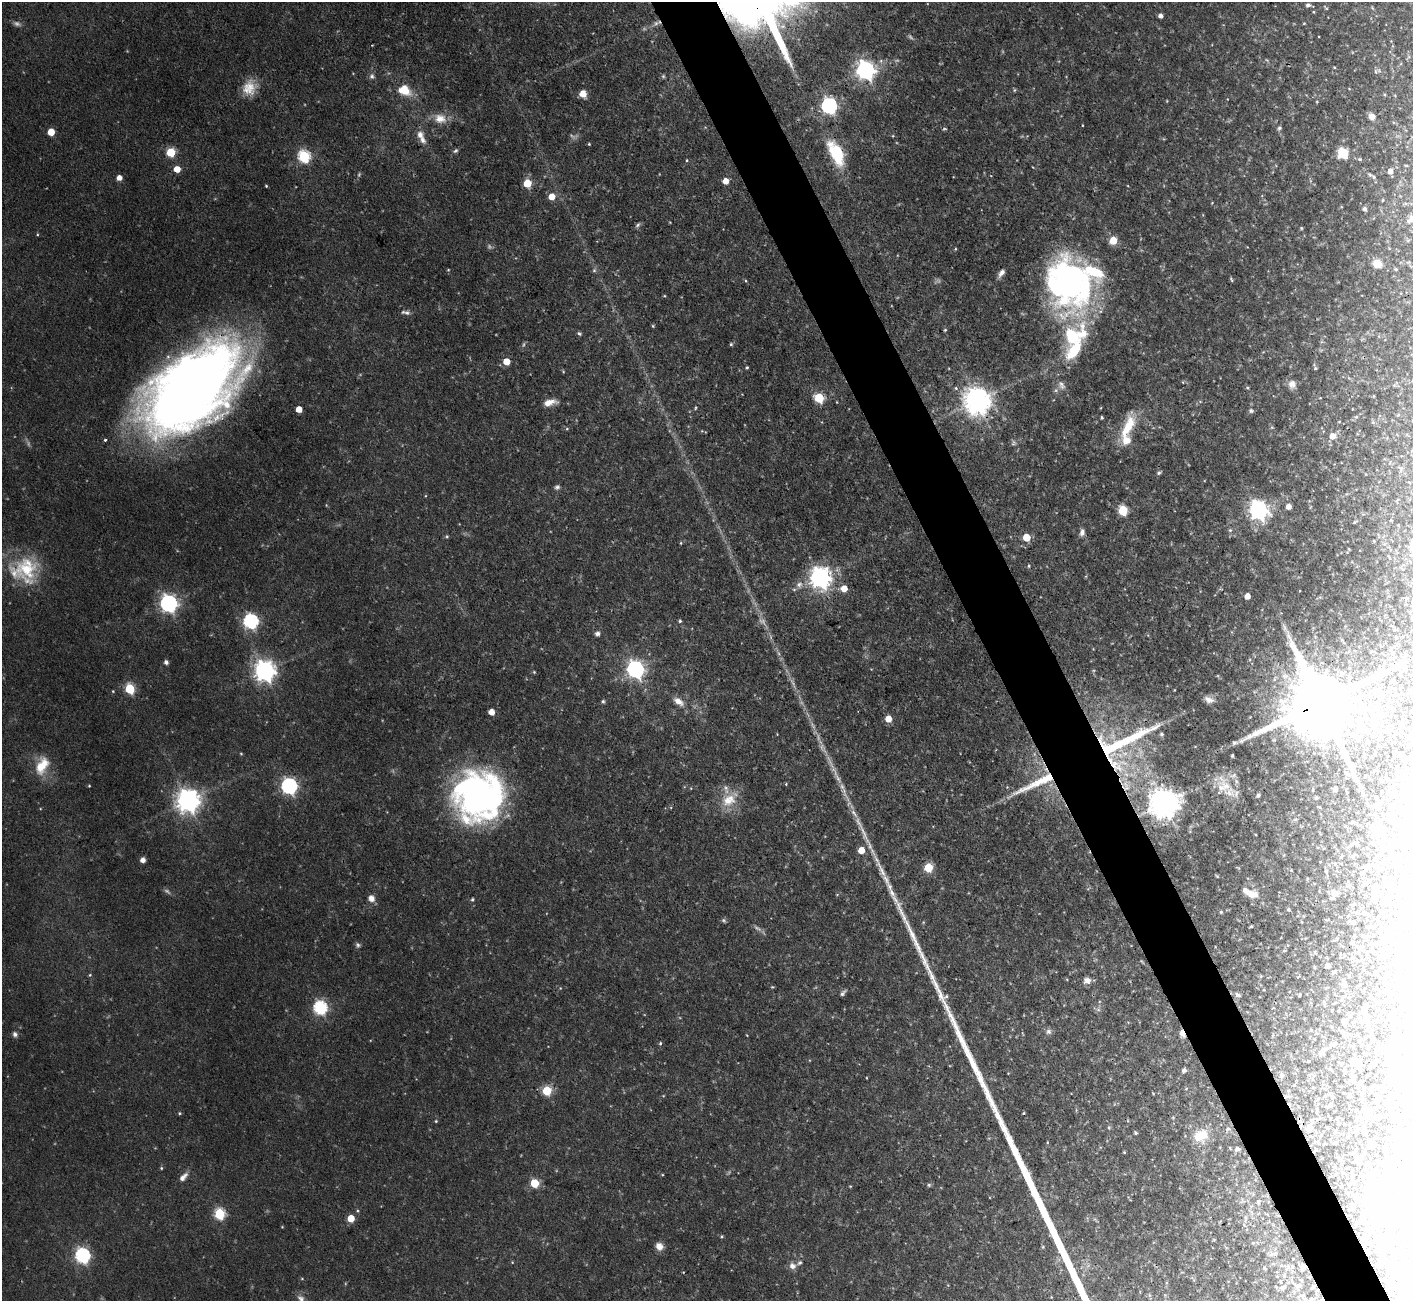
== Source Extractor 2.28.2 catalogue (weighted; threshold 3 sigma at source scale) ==
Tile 6 of 4 x 4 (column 2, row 2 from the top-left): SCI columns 1413-2823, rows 2884-4182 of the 5648 x 5633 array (HDU 1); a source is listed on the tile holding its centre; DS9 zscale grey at full resolution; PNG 1415 x 1303 px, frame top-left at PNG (2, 2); no overlay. Shown black and unused: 5% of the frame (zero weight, under 3 of 4 exposures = <1% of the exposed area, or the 3 px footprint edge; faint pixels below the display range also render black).
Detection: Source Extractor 2.28.2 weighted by HDU 2 'WHT'; one run over the whole footprint, this tile lists its part. Background 0.0568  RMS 0.0043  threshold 0.0194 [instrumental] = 3 sigma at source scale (4.5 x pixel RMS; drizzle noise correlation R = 1.50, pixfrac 1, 0.05/0.05 arcsec/px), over >= 5 px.
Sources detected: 345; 19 too faint to see at this stretch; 50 inside a brighter object's white glare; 1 cosmic-ray / hot-pixel residue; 1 long thin detection or spike segment (spike, bleed or trail) — not listed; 16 inside a brighter listed object's ellipse — not listed separately; the other 258 listed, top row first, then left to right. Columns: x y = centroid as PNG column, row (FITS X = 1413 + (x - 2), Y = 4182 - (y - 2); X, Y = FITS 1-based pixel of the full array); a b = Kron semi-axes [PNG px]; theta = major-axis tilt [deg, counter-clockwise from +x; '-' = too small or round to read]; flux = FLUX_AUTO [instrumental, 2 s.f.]
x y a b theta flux
1308 5 6 4 -7 1.4
1326 8 8 3 -49 0.49
1161 16 4 4 - 2
1304 23 5 3 - 0.36
1334 67 4 3 - 0.4
866 70 7 7 - 230
1375 71 6 4 -89 0.77
372 76 8 6 -74 1.4
249 88 19 17 56 8.7
404 90 18 13 -21 9.3
1014 90 5 5 - 0.54
583 94 7 7 - 4.6
1167 101 4 2 - 0.32
829 106 7 6 - 120
1372 117 7 6 - 3.3
440 118 18 13 -13 6.3
1082 125 3 2 - 0.29
1279 128 7 5 61 0.91
51 132 5 5 - 9.5
420 135 16 9 -69 3.8
893 136 5 4 - 0.42
589 144 3 3 - 0.41
455 151 7 5 40 0.94
171 152 5 5 - 21
836 153 29 13 -64 24
1343 153 9 9 - 13
304 156 6 6 - 55
1360 159 6 5 - 0.75
687 160 4 4 - 0.46
177 169 5 5 - 6.3
1390 171 4 4 - 3.1
1374 177 6 5 - 0.75
119 178 5 5 - 3.4
725 181 5 5 - 5.1
527 183 5 5 - 14
266 186 3 3 - 0.47
552 197 5 5 - 7
1383 200 3 3 - 0.4
1364 209 5 4 - 1.4
1411 219 11 8 41 3
638 225 8 5 47 1
1301 228 4 4 - 0.5
1113 240 5 5 - 11
955 249 4 3 - 0.4
1377 263 8 7 - 7.4
1396 269 4 3 - 0.47
448 270 4 3 - 0.38
594 270 6 5 - 0.86
1001 273 9 5 54 2.4
1231 279 6 3 -64 0.58
1071 285 60 39 -70 150
406 312 13 5 -7 1.6
653 326 4 4 - 0.51
945 330 4 4 - 0.51
579 333 6 5 - 0.83
731 344 5 4 - 0.69
1074 350 28 14 53 17
506 362 5 5 - 8.6
747 367 4 3 - 0.56
1315 368 4 4 - 0.58
563 371 5 3 - 0.4
1292 384 10 9 - 3
1061 385 14 8 -62 2.8
1247 388 5 4 - 0.56
192 389 93 53 43 590
819 398 6 5 - 30
977 401 9 8 - 630
550 402 16 7 12 4.2
696 408 6 3 88 0.51
299 409 5 5 - 5.8
1251 411 7 6 - 0.96
1398 415 4 4 - 0.39
1356 417 5 5 - 0.68
1102 418 3 3 - 0.61
1339 422 4 2 - 0.3
1373 422 5 5 - 0.61
1128 427 34 12 66 15
567 429 5 3 - 0.52
1332 436 6 6 - 4
105 440 4 3 - 0.61
1014 443 9 6 82 1.2
1159 473 7 4 33 0.88
557 487 7 6 - 1.2
1289 506 5 5 - 2.8
1123 510 6 5 - 28
1258 510 8 7 - 240
1355 522 6 3 26 0.53
1230 530 5 5 - 0.77
1082 532 9 6 79 2
447 536 5 4 - 0.59
1026 537 5 5 - 11
1374 541 3 2 - 0.36
681 543 5 3 - 0.41
1029 566 5 4 - 0.6
25 570 38 34 13 30
820 578 8 7 - 320
799 585 11 9 65 3
844 588 5 5 - 6.4
1247 596 5 5 - 3.8
169 603 7 7 - 190
251 621 7 6 - 100
680 621 4 4 - 0.66
597 633 6 6 - 1.6
778 653 7 4 -70 0.98
1393 653 6 5 - 0.87
166 662 5 5 - 1.3
635 669 7 7 - 190
264 671 8 7 - 310
534 672 4 4 - 0.52
130 689 6 5 - 32
1411 691 7 4 -6 0.93
1209 700 11 7 -20 2.5
603 701 5 4 - 0.73
678 701 14 7 -34 4
1320 703 27 17 25 6900
491 712 5 5 - 4.8
1382 714 11 7 -18 2.6
888 719 5 5 - 7.2
1401 727 5 4 - 0.46
1362 728 21 10 -51 8.8
777 734 3 3 - 0.28
1122 744 87 36 30 61
241 754 4 4 - 0.43
1232 756 3 3 - 0.72
42 765 26 15 65 12
1347 773 6 3 -36 0.64
1036 783 64 8 25 18
786 784 4 4 - 0.43
89 786 3 3 - 0.4
289 786 7 6 - 140
1126 786 18 11 -77 7.9
1335 788 4 4 - 0.97
1229 792 58 16 -54 9.9
1258 795 4 4 - 1.2
478 796 44 44 - 190
1316 798 3 3 - 0.76
729 800 24 17 37 11
188 801 8 8 - 420
1164 803 9 9 - 800
1376 805 5 3 - 0.4
1319 807 5 3 - 0.36
854 813 16 5 -54 3
1295 819 6 5 - 0.83
1406 827 8 6 -31 1.3
1376 830 10 8 41 3.1
861 850 5 5 - 7.9
1341 856 5 3 - 0.34
143 860 5 5 - 2.5
1368 866 7 5 29 1.1
1375 866 5 5 - 0.6
928 868 5 5 - 22
1291 870 4 4 - 0.35
1217 876 5 3 - 0.47
1307 879 5 3 - 0.38
1407 880 9 3 49 0.9
1367 882 6 4 28 0.86
1391 886 5 4 - 1.7
1374 892 9 5 75 2.7
1334 893 8 7 - 3.6
1252 894 16 9 -11 5.5
371 898 8 8 - 2.9
472 900 4 4 - 0.72
1289 910 5 5 - 0.76
1221 912 5 5 - 0.59
1357 913 5 4 - 0.64
923 922 5 3 - 0.44
1302 922 4 2 - 0.33
1352 922 5 5 - 0.77
1251 926 4 4 - 0.51
1368 927 5 2 - 0.57
1393 930 11 5 57 3.7
1380 931 3 2 - 0.41
358 945 7 6 - 1.1
1284 950 6 3 9 0.45
1352 958 7 5 -24 0.91
1409 959 16 10 -24 3.4
1142 961 9 2 -54 0.41
1328 966 4 4 - 3.2
1314 967 4 3 - 0.36
90 975 4 4 - 0.49
1087 980 9 8 - 2.6
1345 984 13 6 -75 2
772 987 5 4 - 0.47
843 993 9 4 45 1.2
1238 995 5 4 - 1.4
1300 995 3 2 - 0.46
1324 1002 8 5 -72 0.78
320 1008 6 6 - 82
1346 1020 12 6 -5 1.5
1367 1021 8 6 -83 1.8
1411 1024 7 5 71 1.1
1048 1031 8 8 - 1.5
1343 1033 9 5 -60 1.4
15 1034 7 6 - 1.5
1182 1034 8 5 -69 2.7
747 1035 4 2 - 0.3
660 1043 4 4 - 0.61
1334 1044 16 6 29 2.9
1377 1060 5 3 - 0.37
1308 1061 3 3 - 0.43
1355 1062 13 11 -14 4.6
1341 1064 4 4 - 0.71
1184 1070 5 4 - 1.2
1344 1070 5 4 - 0.65
1281 1076 6 5 - 1.6
1352 1080 8 6 -5 1.5
1406 1083 16 12 -33 27
547 1091 5 5 - 24
1362 1092 7 6 - 1
1286 1096 6 4 20 0.81
1377 1099 6 5 - 0.97
179 1113 4 4 - 0.52
1024 1113 3 3 - 0.42
1368 1114 13 11 -25 3
436 1121 4 4 - 0.49
1109 1127 6 4 -71 0.73
1309 1128 11 5 23 1.2
1228 1129 7 5 30 1
1357 1132 4 4 - 0.48
1136 1133 4 3 - 0.7
1365 1133 5 4 - 0.5
1201 1136 18 15 21 11
1397 1136 5 4 - 1.4
1047 1142 5 3 - 0.36
1335 1143 3 3 - 0.45
1374 1144 4 3 - 0.8
1237 1149 5 4 - 1.3
1124 1152 3 3 - 0.45
1361 1157 4 4 - 0.56
1382 1163 3 2 - 0.29
161 1168 4 3 - 0.49
183 1177 13 7 47 2.8
535 1183 5 5 - 19
1354 1183 4 3 - 0.65
929 1185 5 5 - 0.72
850 1186 5 3 - 0.35
1341 1186 3 2 - 0.43
1378 1190 12 9 82 14
1355 1196 5 3 - 1.3
1258 1202 5 4 - 0.57
1353 1207 4 2 - 0.62
1366 1212 7 5 13 1.1
219 1214 6 6 - 42
351 1218 5 5 - 10
1411 1223 19 8 -34 3.5
282 1227 3 3 - 0.35
722 1237 4 4 - 0.56
1381 1243 7 5 -54 3
659 1246 9 8 - 3.4
82 1256 7 6 - 100
792 1266 9 8 - 2.5
1264 1268 3 2 - 0.4
1303 1268 5 3 - 1.2
1400 1272 16 11 -56 6.2
302 1279 5 3 - 0.38
1282 1288 3 3 - 0.59
1149 1295 6 4 -71 0.72
301 1298 12 8 -43 2.4
Overlapping masked pixels (flux is a lower limit): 9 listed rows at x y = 192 389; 977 401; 1320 703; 1122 744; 1036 783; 1126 786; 1182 1034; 1286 1096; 1303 1268
Isophote crosses this tile's border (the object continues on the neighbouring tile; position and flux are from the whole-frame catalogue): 8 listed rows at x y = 1411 219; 192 389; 1411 691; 1409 959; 1411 1024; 1406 1083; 1411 1223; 301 1298
Unlisted compact peaks at least as high as the median listed source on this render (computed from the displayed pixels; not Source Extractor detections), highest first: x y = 932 977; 892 893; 940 996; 912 935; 918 947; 922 956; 927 966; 947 1008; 904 918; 883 873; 791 65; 896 900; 663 76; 870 847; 901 910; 746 281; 664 296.